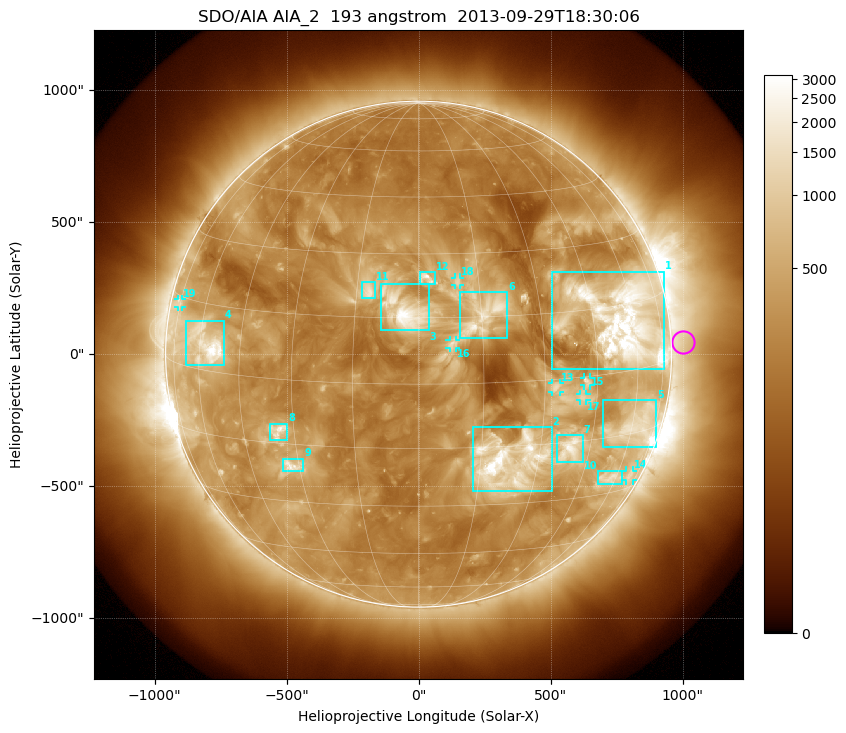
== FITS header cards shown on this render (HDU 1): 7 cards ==
TELESCOP= 'SDO/AIA'
INSTRUME= 'AIA_2'
WAVELNTH=                  193
WAVEUNIT= 'angstrom'
DATE-OBS= '2013-09-29T18:30:06.84'
CTYPE1  = 'HPLN-TAN'
CTYPE2  = 'HPLT-TAN'

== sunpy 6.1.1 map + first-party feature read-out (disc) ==
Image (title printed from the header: SDO/AIA AIA_2  193 angstrom  2013-09-29T18:30:06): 1024 x 1024 px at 2.4 arcsec/px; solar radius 958 arcsec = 399 px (full disc in frame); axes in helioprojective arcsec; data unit not stated in the header (colour bar unlabelled)
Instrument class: DISC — disc imager (sunpy class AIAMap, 193 A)
Bright regions (active regions / flare kernels): reference = the median radial profile (limb darkening/brightening removed); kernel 9 px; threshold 5 sigma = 672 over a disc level ~278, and >= 1.15x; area >= 12 px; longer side >= 10 px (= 24 arcsec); searched inside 0.97 R_sun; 19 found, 19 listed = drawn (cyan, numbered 1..; 7 of them under ~33 arcsec drawn as corner ticks so the feature stays visible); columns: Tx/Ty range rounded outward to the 5 arcsec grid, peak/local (2 s.f.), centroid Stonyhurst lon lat
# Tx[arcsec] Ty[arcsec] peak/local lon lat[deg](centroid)
1 505..930 -55..315 16 +56 +12
2 205..505 -520..-275 16 +22 -19
3 -145..40 90..270 11 -3 +17
4 -880..-735 -40..130 13 -57 +6
5 695..900 -355..-175 6.7 +62 -13
6 155..335 60..235 7 +15 +15
7 520..625 -410..-305 7.9 +39 -17
8 -565..-495 -330..-265 6.6 -34 -12
9 -515..-435 -445..-395 6.5 -32 -20
10 680..770 -495..-445 5.1 +57 -26
11 -215..-165 210..275 6.5 -12 +21
12 5..65 265..310 7.4 +2 +24
13 505..535 -145..-110 4.8 +33 -2
14 785..810 -480..-440 3.3 +68 -26
15 625..650 -120..-85 4.6 +42 -1
16 115..145 25..55 3.3 +8 +9
17 610..635 -175..-150 3.7 +41 -5
18 140..155 260..290 4.1 +10 +23
19 -915..-895 180..210 3.1 -76 +13
Off-limb structures (1.02-1.3 R_sun): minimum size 162 px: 4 found; the strongest spans PA ~235..305 deg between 1.02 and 1.3 R_sun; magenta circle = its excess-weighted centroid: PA ~275 deg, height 1.05 R_sun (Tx ~1000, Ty ~45 arcsec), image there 1.7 x the reference